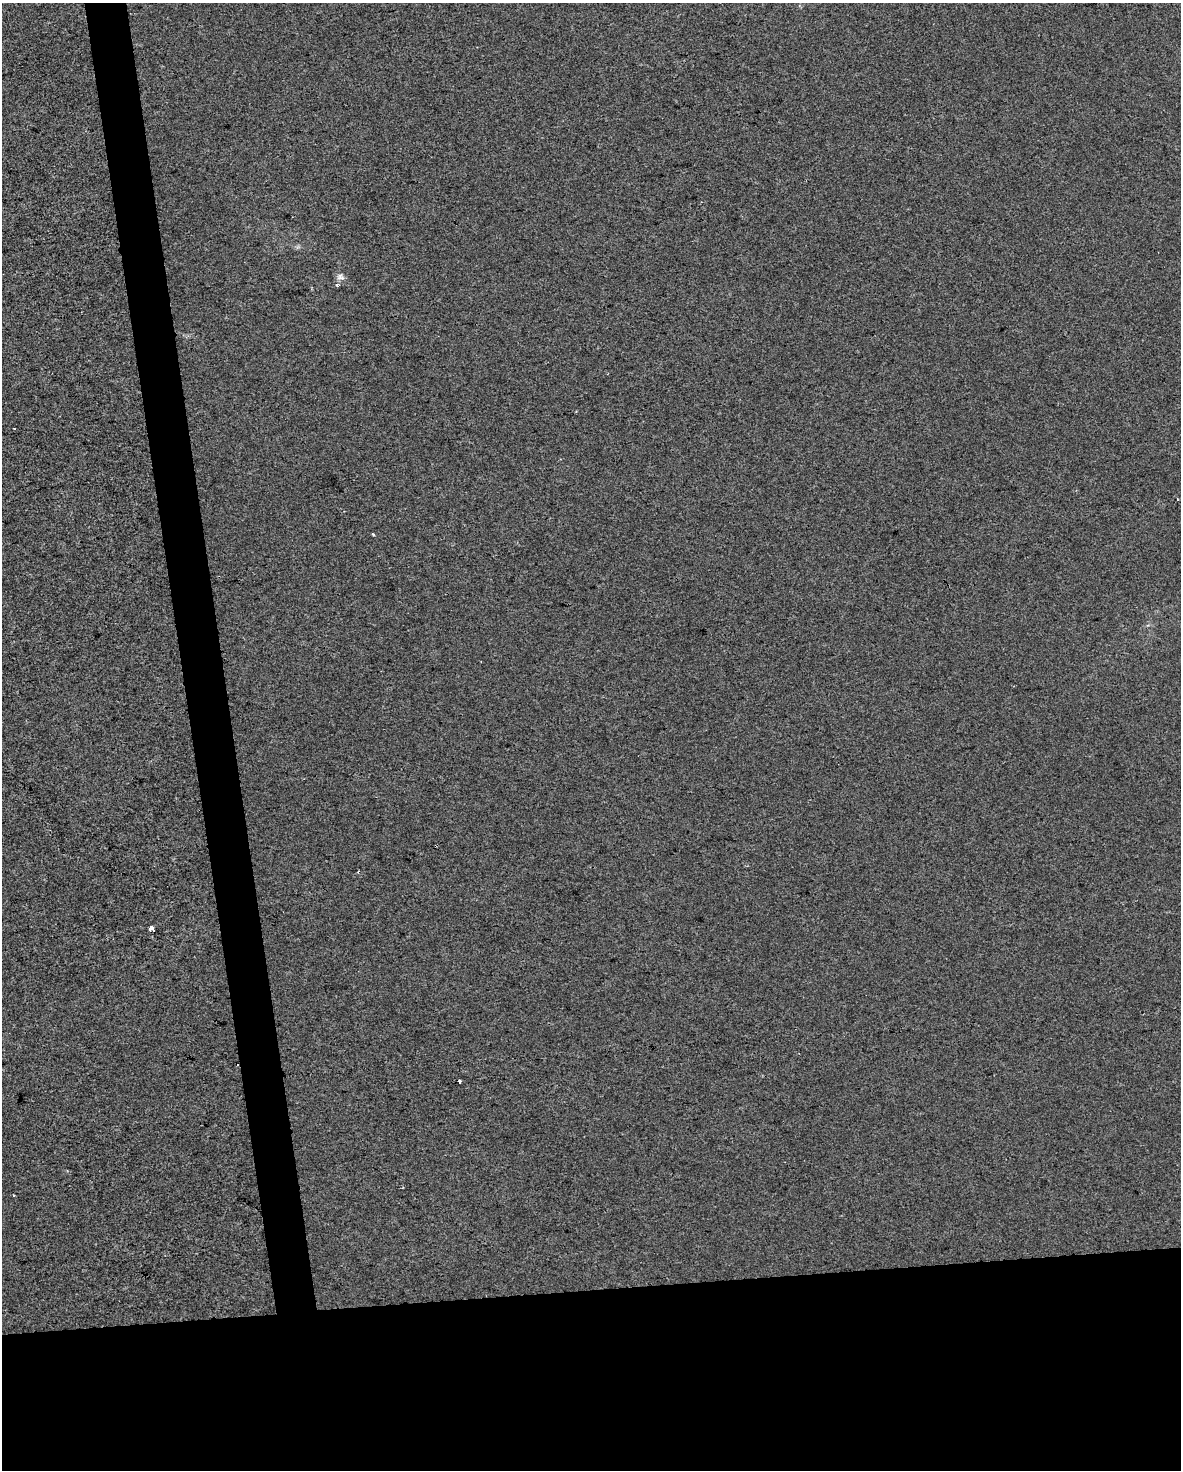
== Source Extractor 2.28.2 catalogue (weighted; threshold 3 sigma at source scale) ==
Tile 11 of 4 x 3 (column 3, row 3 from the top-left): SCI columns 2361-3539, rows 61-1528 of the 4719 x 4481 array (HDU 1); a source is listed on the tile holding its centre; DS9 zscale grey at full resolution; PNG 1183 x 1472 px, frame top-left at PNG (2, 3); no overlay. Shown black and unused: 15% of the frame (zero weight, under 2 of 3 exposures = <1% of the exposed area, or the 3 px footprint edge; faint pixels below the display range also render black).
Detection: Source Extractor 2.28.2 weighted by HDU 2 'WHT'; one run over the whole footprint, this tile lists its part. Background -4.74e-04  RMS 0.0057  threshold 0.0255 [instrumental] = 3 sigma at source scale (4.5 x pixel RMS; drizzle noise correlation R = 1.50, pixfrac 1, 0.0396/0.0396 arcsec/px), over >= 5 px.
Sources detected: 8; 2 cosmic-ray / hot-pixel residue — not listed; the other 6 listed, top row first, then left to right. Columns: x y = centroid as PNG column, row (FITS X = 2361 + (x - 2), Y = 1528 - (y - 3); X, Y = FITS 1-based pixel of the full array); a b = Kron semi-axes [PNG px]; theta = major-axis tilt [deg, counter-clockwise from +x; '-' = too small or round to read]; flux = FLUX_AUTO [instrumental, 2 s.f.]
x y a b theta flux
340 277 11 9 -10 2.3
337 285 6 4 13 1.1
373 534 3 3 - 0.89
152 929 4 4 - 22
459 1082 4 3 - 4.1
13 1195 3 2 - 0.42
Overlapping masked pixels (flux is a lower limit): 1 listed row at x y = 152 929